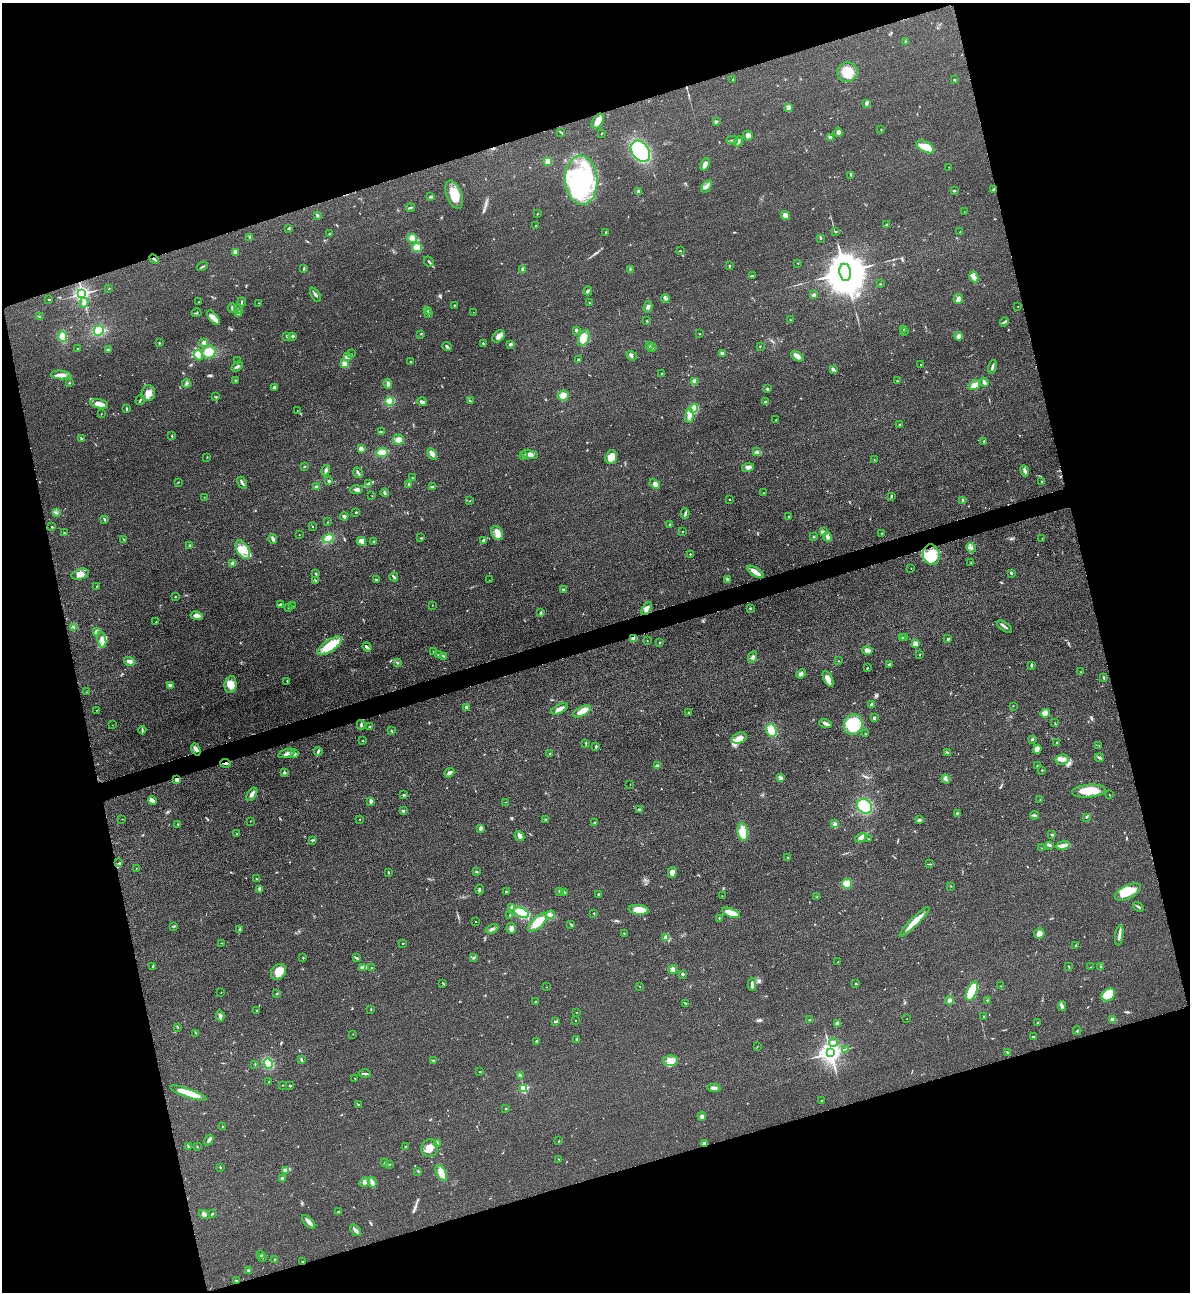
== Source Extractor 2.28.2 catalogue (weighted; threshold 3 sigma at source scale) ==
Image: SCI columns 285-5033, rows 29-5185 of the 5195 x 5212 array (HDU 1 of 3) = the unmasked area's bounding box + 8 px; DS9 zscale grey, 4 x 4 block average (1 PNG px = mean of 4 x 4 image px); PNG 1192 x 1294 px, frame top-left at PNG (2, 3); each listed source drawn as its Kron ellipse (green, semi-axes under 4 px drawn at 4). Shown black and unused: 34% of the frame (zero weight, under 3 of 4 exposures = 3% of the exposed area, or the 3 px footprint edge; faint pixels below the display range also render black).
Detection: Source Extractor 2.28.2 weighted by HDU 2 'WHT'. Background 0.0675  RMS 0.0084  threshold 0.0378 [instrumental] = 3 sigma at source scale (4.5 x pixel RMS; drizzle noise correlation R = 1.50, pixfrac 1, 0.05/0.05 arcsec/px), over >= 5 px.
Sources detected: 576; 3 too faint to see at this stretch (4 x 4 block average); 1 inside a brighter object's white glare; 3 cosmic-ray / hot-pixel residue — neither listed nor drawn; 6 coinciding with a brighter row at this scale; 31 inside a brighter listed object's ellipse — not listed separately; of the other 532, all 500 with FLUX_AUTO >= 1.28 (the completeness limit of this list) listed and drawn (32 fainter detections not listed), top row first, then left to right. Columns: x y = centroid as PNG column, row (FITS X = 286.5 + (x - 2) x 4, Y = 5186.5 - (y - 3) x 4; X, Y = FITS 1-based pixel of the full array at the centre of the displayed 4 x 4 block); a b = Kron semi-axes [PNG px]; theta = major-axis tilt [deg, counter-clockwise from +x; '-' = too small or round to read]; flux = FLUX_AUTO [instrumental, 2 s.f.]
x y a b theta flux
905 42 3 2 - 4.4
847 72 10 10 - 99
733 79 2 2 - 2.4
954 80 2 2 - 6.1
866 103 3 2 - 3.7
788 108 4 2 - 7.2
598 121 8 5 57 36
716 122 4 2 - 6.2
881 129 2 2 - 2.1
561 132 2 2 - 3.3
838 132 4 4 - 12
601 133 2 2 - 2
748 136 5 4 - 14
830 137 4 2 - 11
732 140 5 2 - 7
738 141 5 2 - 7.4
925 147 10 5 -31 92
640 151 11 8 -51 420
548 161 3 2 - 43
705 164 6 4 67 26
949 167 2 2 - 1.4
851 175 2 2 - 3.1
581 180 24 16 -87 600
706 186 7 2 53 14
994 189 3 2 - 9
954 191 3 2 - 4.5
638 192 3 3 - 11
454 195 15 7 -68 90
430 197 4 2 - 6.1
410 208 4 2 - 5.4
964 212 2 2 - 1.3
537 214 2 2 - 2.3
317 215 3 2 - 5.5
785 215 5 4 - 28
535 225 2 2 - 3.1
886 225 3 2 - 4.9
289 228 2 2 - 4.7
960 231 2 2 - 1.4
606 232 3 2 - 3.7
836 232 2 2 - 3.5
330 234 2 2 - 2.3
250 237 4 2 - 5.9
412 238 5 4 - 42
821 238 2 2 - 4.6
417 248 5 4 - 53
681 251 2 2 - 2.2
235 252 4 3 - 18
154 259 5 2 - 6.7
429 262 5 2 - 6.1
798 263 2 2 - 1.9
202 266 6 2 28 6.1
729 266 3 2 - 4.3
304 269 3 2 - 5.9
523 270 4 2 - 14
630 270 3 2 - 4
845 272 8 6 -80 31000
752 276 4 2 - 6.6
974 277 5 3 - 52
880 284 2 2 - 3
109 289 2 2 - 1.4
588 291 4 2 - 7.3
82 294 3 2 - 2000
315 295 8 2 -60 8.8
813 295 3 2 - 9.6
665 299 4 2 - 7.9
958 299 5 5 - 19
49 300 2 2 - 2.7
84 302 5 4 - 14
199 302 2 2 - 1.5
242 302 4 2 - 5.5
259 303 2 2 - 2
589 303 2 2 - 3.3
454 305 3 2 - 2.9
648 307 6 3 75 12
1018 307 2 2 - 1.7
232 308 5 2 - 5.4
238 309 4 2 - 4.1
427 310 3 2 - 4.8
473 312 2 2 - 1.5
196 313 5 2 - 5.5
238 314 4 2 - 6.7
429 314 3 2 - 3.4
39 317 2 2 - 2.8
213 318 9 4 -53 25
790 320 2 2 - 2.4
647 321 2 2 - 4.2
1004 322 4 2 - 6.7
903 329 2 2 - 2.1
99 330 5 4 - 96
576 330 3 2 - 7.3
904 332 2 2 - 3.3
421 334 2 2 - 2
699 334 2 2 - 2.4
63 336 5 4 - 55
287 336 3 2 - 4.9
293 336 2 2 - 10
499 336 7 5 41 25
959 336 4 4 - 19
584 338 8 5 66 37
159 343 2 2 - 3.5
204 343 3 3 - 17
483 343 3 2 - 4.5
510 344 4 3 - 7.7
649 346 3 2 - 5.5
760 346 2 2 - 1.4
447 347 5 2 - 9
77 348 2 2 - 1.8
652 348 4 2 - 6.3
108 350 3 2 - 7.3
209 352 7 6 - 53
722 353 3 2 - 6.4
351 354 2 2 - 1.8
198 355 5 3 - 16
632 356 5 2 - 7.9
797 356 7 3 -31 26
347 357 4 3 - 21
578 360 3 2 - 4.4
238 361 2 2 - 2
411 362 2 2 - 3.1
345 364 4 4 - 24
921 365 2 2 - 2
237 366 6 2 33 10
992 367 7 2 75 11
833 369 3 2 - 13
661 373 2 2 - 1.7
61 375 10 4 -4 33
235 380 3 2 - 3.9
694 381 4 3 - 25
897 381 2 2 - 3.7
984 382 5 2 - 26
69 383 2 2 - 3.1
186 383 4 2 - 5.6
388 384 5 2 - 13
974 385 6 2 34 69
274 387 2 2 - 14
767 389 3 2 - 7.3
148 393 8 7 - 35
563 395 5 5 - 28
216 397 3 2 - 2.8
140 400 5 2 - 6.2
389 401 4 4 - 58
470 401 2 2 - 3.4
422 402 5 3 - 10
765 402 3 3 - 8.1
99 404 9 4 -12 41
694 408 4 4 - 62
127 409 3 2 - 6.3
297 411 2 2 - 1.6
101 414 2 2 - 1.8
689 416 7 4 85 32
776 420 2 2 - 2.4
900 425 2 2 - 3.9
381 432 3 2 - 6.5
172 436 2 2 - 2.7
82 439 2 2 - 1.8
399 439 5 5 - 27
984 441 2 2 - 3.4
361 449 3 2 - 21
382 452 6 4 5 44
757 452 3 3 - 10
432 454 6 3 -60 19
530 454 8 4 -14 20
523 456 3 2 - 3.5
207 457 2 2 - 1.9
611 457 7 5 70 67
874 460 2 2 - 2.3
304 466 2 2 - 3.7
748 467 6 3 10 19
326 470 5 3 - 13
1025 471 5 2 - 14
358 473 6 2 -58 8.6
412 478 3 2 - 2.7
329 481 2 2 - 7.7
1042 481 3 2 - 3.9
178 482 3 2 - 2.8
242 483 6 2 -60 8.7
368 484 4 3 - 8.4
409 484 2 2 - 5
655 484 6 4 -45 21
433 486 3 2 - 4.9
317 487 3 2 - 12
357 489 6 3 3 15
385 493 4 2 - 7.3
763 493 2 2 - 1.5
372 496 2 2 - 1.4
891 496 4 2 - 5.4
204 497 2 2 - 1.7
730 500 2 2 - 2.7
963 500 3 2 - 5.7
470 501 2 2 - 2.2
356 512 2 2 - 4.9
56 513 4 2 - 4.2
685 514 5 2 - 7.6
344 516 4 3 - 12
789 516 3 2 - 4.7
104 519 3 2 - 8.2
327 522 2 2 - 1.9
669 524 2 2 - 11
52 527 2 2 - 9.7
313 527 2 2 - 2.4
682 531 2 2 - 1.9
823 532 3 2 - 30
64 533 2 2 - 2.2
497 533 7 5 -58 31
881 533 2 2 - 2.2
299 535 2 2 - 1.4
814 537 2 2 - 2.8
827 537 4 3 - 16
328 538 5 4 - 52
421 538 3 2 - 2.3
1042 538 2 2 - 1.3
124 539 3 2 - 2.4
273 539 5 2 - 16
484 540 3 3 - 15
361 541 5 4 - 33
374 541 3 2 - 4.8
189 545 2 2 - 3.4
971 548 5 2 - 9.9
243 549 10 5 -61 63
690 554 2 2 - 7.4
931 555 10 8 -73 140
971 562 2 2 - 2
233 563 3 2 - 18
911 568 2 2 - 1.3
755 572 9 3 -33 35
1011 573 3 2 - 7.7
80 574 9 5 17 38
316 574 4 2 - 5.4
394 577 5 2 - 10
376 579 2 2 - 15
489 580 2 2 - 1.3
728 580 3 2 - 11
315 581 2 2 - 2.7
97 586 2 2 - 2.3
563 590 2 2 - 11
175 597 2 2 - 2.9
280 604 4 2 - 4.2
432 605 2 2 - 1.7
292 606 2 2 - 2.6
289 607 2 2 - 4.4
647 608 7 3 58 24
750 608 2 2 - 3.9
541 613 4 2 - 6.8
197 616 6 4 -10 22
156 622 2 2 - 2.3
74 627 4 2 - 4.1
1004 627 9 2 -35 12
97 632 3 3 - 21
902 637 2 2 - 2.6
905 637 2 2 - 1.7
634 639 2 2 - 140
948 639 2 2 - 9.6
102 640 8 4 -78 25
647 641 2 2 - 1.9
660 643 2 2 - 3.5
915 644 2 2 - 130
330 646 14 5 34 150
367 647 5 2 - 12
434 651 3 2 - 4.6
867 651 5 4 - 24
438 655 2 2 - 8.3
920 655 2 2 - 3
443 656 3 2 - 3.7
753 657 6 3 66 11
129 661 6 2 -16 28
838 661 2 2 - 2.6
397 663 3 2 - 5.5
889 664 3 2 - 5.8
1031 665 3 2 - 4.9
867 668 2 2 - 3
1081 672 2 2 - 2.1
801 674 5 3 - 12
1103 678 3 2 - 4.1
828 679 8 4 -64 35
287 681 3 2 - 3.5
230 684 8 6 82 37
170 685 3 2 - 20
86 692 2 2 - 1.4
871 705 4 2 - 15
1013 706 2 2 - 1.4
467 707 3 2 - 12
559 709 9 3 26 26
97 710 2 2 - 1.4
582 711 10 4 27 40
688 712 2 2 - 8.7
1045 713 5 4 - 31
874 718 2 2 - 9.3
1055 723 2 2 - 1.8
825 724 6 3 -18 17
112 725 2 2 - 1.4
361 725 5 2 - 9.6
853 725 10 9 - 170
369 727 2 2 - 8.6
142 730 4 2 - 5.6
771 730 6 5 - 78
391 731 3 2 - 3.7
865 734 2 2 - 5.8
739 738 8 5 20 40
1032 739 2 2 - 5
363 741 3 2 - 2.7
1057 743 2 2 - 4.8
586 744 3 2 - 3.5
1099 746 2 2 - 1.4
596 747 3 2 - 6.5
196 749 6 4 -67 16
1037 749 4 4 - 26
318 751 4 2 - 6.9
947 752 4 2 - 4.1
286 753 9 3 16 14
295 754 3 2 - 11
550 754 3 2 - 6
1099 758 4 2 - 11
1062 759 6 5 - 22
226 763 5 2 - 7.8
657 766 2 2 - 40
1037 766 2 2 - 4.1
1042 770 2 2 - 6.1
284 773 2 2 - 28
449 773 5 3 - 13
780 778 4 3 - 14
946 779 4 2 - 8.7
177 780 2 2 - 94
630 784 2 2 - 1.6
1089 791 17 6 5 93
252 794 7 4 56 17
404 795 3 2 - 5
1110 795 2 2 - 2.2
1040 800 2 2 - 3.5
152 801 4 3 - 19
371 801 4 2 - 12
505 802 2 2 - 1.5
865 806 8 7 - 170
639 809 3 2 - 11
403 811 2 2 - 20
957 813 3 2 - 4.2
1034 815 4 3 - 8.8
1086 817 2 2 - 3.3
122 819 2 2 - 1.3
360 819 2 2 - 2.1
546 820 3 2 - 5.8
919 820 4 2 - 10
250 821 2 2 - 1.3
595 822 2 2 - 2.8
178 824 2 2 - 2.7
835 824 3 2 - 6.3
480 828 4 3 - 11
743 832 9 5 -79 69
237 834 2 2 - 2.8
1052 835 2 2 - 4.7
519 836 5 3 - 15
861 838 6 3 28 18
868 839 2 2 - 1.6
312 841 2 2 - 1.6
1049 845 3 2 - 7.8
1063 845 7 3 12 28
1041 848 2 2 - 1.7
787 858 2 2 - 4
118 863 2 2 - 1.6
929 864 3 2 - 2.4
136 868 2 2 - 2.2
476 871 3 2 - 4.8
388 872 2 2 - 2.5
672 872 5 4 - 25
257 879 3 2 - 3.3
847 884 5 4 - 69
951 886 2 2 - 2
260 889 4 3 - 8.4
479 889 5 2 - 6.7
506 892 3 2 - 3.8
559 892 3 2 - 3.6
564 892 3 2 - 3.5
1128 892 14 6 26 91
598 894 2 2 - 5.7
722 896 2 2 - 1.4
817 897 2 2 - 2
512 907 4 3 - 19
1138 907 6 2 -31 8.8
639 910 10 5 -5 69
522 913 8 4 -25 130
594 913 2 2 - 1.8
731 913 9 3 -21 76
510 915 2 2 - 13
550 915 4 2 - 8.7
719 918 2 2 - 3.2
475 921 2 2 - 2.4
538 922 12 5 43 83
914 922 20 4 45 68
571 925 2 2 - 3.7
174 926 2 2 - 4.1
511 928 5 5 - 18
240 929 3 2 - 5
492 929 6 2 23 12
624 933 2 2 - 4.9
1039 933 5 5 - 24
1119 935 10 2 83 17
665 937 3 2 - 5.7
222 943 2 2 - 1.7
403 943 2 2 - 2.4
1076 945 2 2 - 7.6
474 957 2 2 - 6
303 958 2 2 - 2.4
356 958 4 3 - 6.4
838 962 3 2 - 2.8
152 966 3 2 - 3.4
1068 966 3 2 - 2.8
1091 967 3 2 - 2.5
1100 967 3 2 - 3.6
363 968 3 2 - 9.2
371 968 2 2 - 5.1
673 969 4 4 - 17
279 972 8 7 - 62
682 974 2 2 - 23
443 983 3 2 - 4.1
855 983 2 2 - 4.7
752 984 6 2 -90 12
640 986 2 2 - 2.3
1001 986 2 2 - 2.2
546 987 2 2 - 1.4
972 991 10 5 66 120
221 992 2 2 - 1.4
277 994 2 2 - 2.7
1108 995 7 5 37 170
987 1000 2 2 - 2.1
536 1001 2 2 - 2.9
949 1001 4 3 - 17
685 1003 3 2 - 3.3
1062 1006 5 3 - 11
371 1009 2 2 - 3.7
257 1011 2 2 - 2.6
576 1012 2 2 - 1.3
220 1016 6 3 -82 10
984 1016 2 2 - 3.9
907 1019 2 2 - 1.3
810 1020 3 2 - 7.1
1112 1020 3 2 - 20
555 1021 4 2 - 8.7
576 1021 2 2 - 1.6
838 1023 3 2 - 10
1037 1023 2 2 - 2.8
178 1027 3 2 - 3.3
1077 1031 4 2 - 4.5
196 1033 3 2 - 2.5
353 1034 2 2 - 1.4
1033 1037 3 2 - 3.4
576 1039 2 2 - 2.8
536 1041 2 2 - 3.8
833 1042 4 4 - 15
757 1047 2 2 - 1.4
845 1049 2 2 - 1.6
1007 1052 2 2 - 3.1
831 1053 3 3 - 4100
301 1060 3 2 - 5.8
433 1060 2 2 - 3.1
671 1061 7 5 1 43
268 1063 5 4 - 82
255 1064 2 2 - 2.1
480 1072 2 2 - 2.1
365 1074 6 2 -1 8.7
521 1075 3 2 - 4.6
355 1078 2 2 - 1.6
269 1082 2 2 - 1.7
282 1085 2 2 - 1.4
290 1086 2 2 - 4.8
524 1088 2 2 - 370
714 1088 6 3 -4 13
188 1093 19 4 -20 100
821 1100 2 2 - 1.8
358 1105 2 2 - 2.4
506 1108 2 2 - 10
702 1116 5 2 - 8.4
223 1126 3 2 - 2.2
209 1140 5 4 - 11
559 1141 2 2 - 2.7
437 1143 2 2 - 50
704 1144 3 3 - 16
188 1146 2 2 - 1.7
197 1146 2 2 - 2
405 1147 3 2 - 3.6
430 1148 9 8 - 46
559 1159 2 2 - 1.4
385 1163 3 2 - 4.6
389 1164 2 2 - 2.4
220 1167 2 2 - 3.6
286 1170 4 3 - 11
418 1171 3 2 - 4.6
441 1173 9 4 -62 51
282 1178 2 2 - 11
365 1182 5 4 - 16
372 1182 5 3 - 16
339 1211 2 2 - 2.2
213 1213 2 2 - 2.2
204 1214 6 3 -29 9.9
309 1222 8 3 -46 27
355 1230 6 2 -52 18
261 1255 3 2 - 12
262 1258 2 2 - 1.9
274 1259 2 2 - 2.8
303 1262 2 2 - 5.3
248 1270 3 2 - 6.9
236 1281 2 2 - 6.1
Overlapping masked pixels (flux is a lower limit): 8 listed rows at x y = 994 189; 154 259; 634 639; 196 749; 226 763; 177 780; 704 1144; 303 1262
Diffuse or blended objects may show on this block-average render without a row.